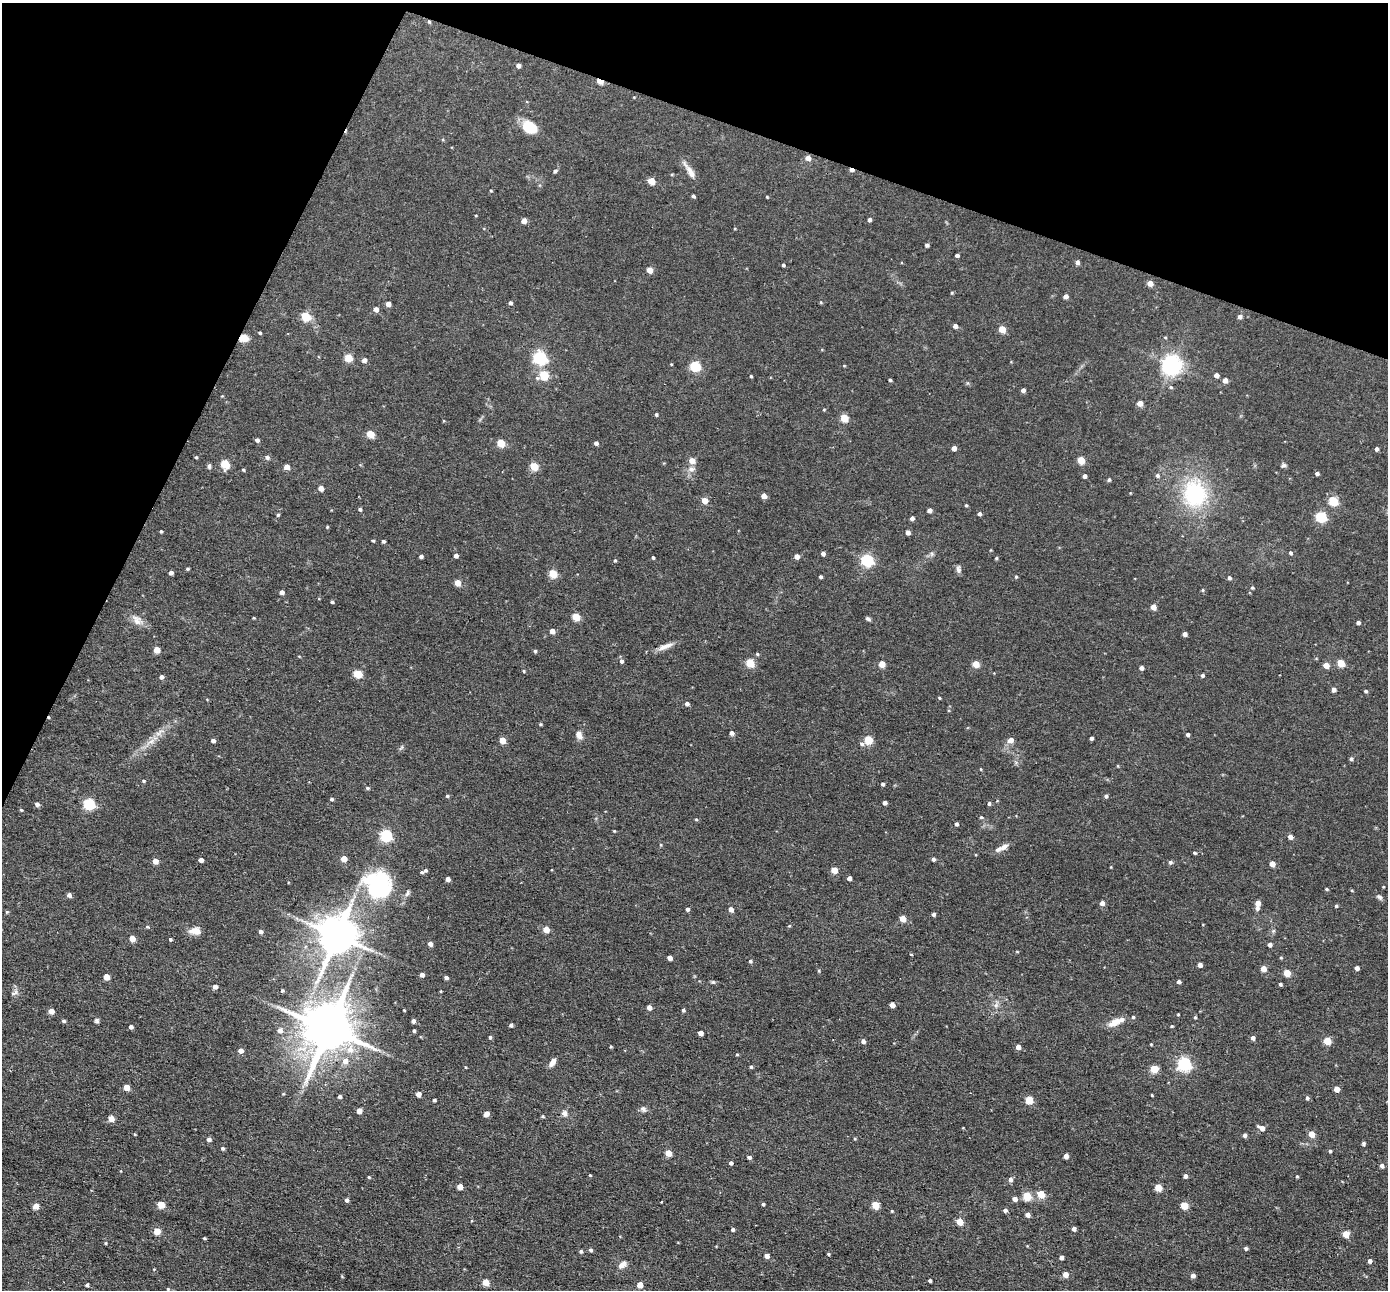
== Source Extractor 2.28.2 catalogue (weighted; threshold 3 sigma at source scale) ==
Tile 2 of 4 x 4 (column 2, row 1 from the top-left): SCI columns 1387-2772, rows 3999-5286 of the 5543 x 5555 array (HDU 1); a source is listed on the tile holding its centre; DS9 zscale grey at full resolution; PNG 1390 x 1292 px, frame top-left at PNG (2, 3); no overlay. Shown black and unused: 19% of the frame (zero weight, under 2 of 3 exposures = <1% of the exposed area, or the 3 px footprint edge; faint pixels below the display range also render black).
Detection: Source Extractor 2.28.2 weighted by HDU 2 'WHT'; one run over the whole footprint, this tile lists its part. Background 0.0581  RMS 0.0075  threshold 0.0338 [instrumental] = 3 sigma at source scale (4.5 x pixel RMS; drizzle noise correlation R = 1.50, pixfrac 1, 0.05/0.05 arcsec/px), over >= 5 px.
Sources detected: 341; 1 inside a brighter object's white glare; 4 cosmic-ray / hot-pixel residue — not listed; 3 inside a brighter listed object's ellipse — not listed separately; the other 333 listed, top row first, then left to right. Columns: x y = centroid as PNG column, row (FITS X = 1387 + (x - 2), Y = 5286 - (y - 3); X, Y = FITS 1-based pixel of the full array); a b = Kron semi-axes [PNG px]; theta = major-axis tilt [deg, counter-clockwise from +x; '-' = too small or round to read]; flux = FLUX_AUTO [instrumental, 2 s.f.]
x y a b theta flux
518 66 4 4 - 2.7
600 81 6 4 -24 11
634 97 4 3 - 0.53
530 127 15 12 -32 18
808 158 5 5 - 5.5
555 171 5 4 - 1.4
690 171 25 6 -57 6.3
651 181 5 4 - 14
491 191 4 3 - 0.69
693 196 4 3 - 1.5
767 197 3 3 - 0.62
869 220 4 4 - 2.3
524 221 4 4 - 5.6
927 245 4 3 - 1.8
957 255 4 3 - 2.1
1077 262 4 4 - 2.7
783 265 4 4 - 1.1
649 270 4 4 - 9.4
1150 283 5 4 - 7.2
952 293 4 4 - 0.74
1066 296 4 4 - 3.5
821 302 4 4 - 0.74
510 303 4 4 - 1.7
388 304 4 4 - 5
376 309 5 5 - 4.1
305 316 5 5 - 29
1240 317 5 5 - 2.6
955 326 5 4 - 2.8
1002 329 5 4 - 14
260 333 4 4 - 1.1
1165 337 5 3 - 0.59
244 338 10 7 6 6.8
540 357 6 6 - 130
348 358 5 5 - 18
364 360 5 5 - 3
671 364 3 3 - 0.51
1171 365 7 7 - 400
695 366 5 5 - 53
844 366 5 3 - 0.61
544 375 6 5 - 29
1216 375 4 4 - 4.2
751 376 3 3 - 0.85
890 380 3 3 - 1.3
1225 380 4 4 - 5
1171 387 5 4 - 1.1
1023 390 4 4 - 3
1140 403 4 4 - 6.5
824 410 4 3 - 0.69
656 414 4 3 - 1.2
844 418 5 4 - 20
370 434 5 5 - 15
257 440 4 4 - 2.1
501 443 5 5 - 21
596 443 4 4 - 2.4
954 448 4 4 - 4.5
1376 449 4 4 - 2.4
196 457 3 3 - 0.82
267 457 6 6 - 1.8
692 460 5 5 - 7.3
1081 460 5 4 - 18
225 464 5 5 - 27
1283 465 7 5 21 1.5
209 466 6 5 - 1.5
534 466 5 5 - 23
287 467 4 4 - 6.2
691 469 10 8 4 3.7
243 470 4 3 - 0.95
1317 473 4 3 - 1.9
1157 475 5 5 - 1.7
1084 476 4 4 - 2.7
1109 480 5 4 - 1.1
321 488 4 4 - 6.1
1195 494 28 24 -80 67
764 496 4 4 - 5.8
704 501 5 4 - 8.3
1333 501 5 5 - 36
966 505 4 3 - 0.87
360 509 4 3 - 1.4
929 510 4 4 - 3.7
979 514 4 4 - 2.1
278 515 4 4 - 1
1321 517 5 5 - 60
912 518 4 4 - 2.5
327 527 4 4 - 0.73
161 531 3 3 - 0.95
908 533 4 4 - 3.8
373 540 4 3 - 0.9
383 541 4 3 - 1.4
1290 553 5 4 - 1.4
823 554 4 4 - 2.4
932 554 6 6 - 1.5
421 556 4 3 - 1.9
456 556 4 4 - 3
797 556 4 4 - 5
653 557 3 3 - 1.2
996 558 4 3 - 0.85
615 560 4 3 - 1
867 560 6 5 - 97
187 569 4 3 - 0.96
958 569 10 6 -83 2.4
171 573 4 4 - 2.4
553 573 5 5 - 27
820 577 3 3 - 1.3
1016 577 5 4 - 0.98
1229 578 4 4 - 1.8
458 583 5 4 - 9.7
1252 588 4 3 - 0.96
1202 590 4 4 - 0.8
282 592 4 4 - 2.4
332 602 3 3 - 1.2
1153 607 4 4 - 7.4
576 617 5 5 - 20
868 619 6 4 -29 1.4
137 620 18 11 -42 6.4
1358 622 4 3 - 2.6
552 631 5 4 - 4.1
1185 634 4 4 - 3.2
665 646 21 6 21 5.8
157 650 5 4 - 9.8
535 651 4 4 - 1.2
757 654 4 4 - 0.96
299 656 4 3 - 0.53
621 661 5 5 - 2.1
750 663 5 5 - 27
1341 663 5 4 - 20
882 664 5 4 - 12
976 664 5 4 - 12
1326 665 5 4 - 7.9
1141 668 4 4 - 2.7
523 671 4 3 - 0.85
358 674 5 5 - 26
1202 675 4 3 - 1.8
161 677 4 4 - 2.5
1333 690 4 4 - 3.5
1366 691 4 3 - 1.2
939 698 4 3 - 0.77
687 704 4 4 - 2.2
540 724 4 3 - 0.83
159 733 17 5 36 5.2
731 733 5 5 - 2.4
1188 734 4 4 - 1.7
579 735 10 7 -68 4.5
1091 738 4 3 - 1.9
213 740 4 4 - 2.1
502 740 5 4 - 11
868 740 5 5 - 26
1011 740 5 5 - 5.6
151 741 15 6 28 5.5
862 744 6 5 - 1.7
401 748 8 4 45 1.2
1351 759 4 4 - 1.8
1118 766 5 3 - 0.56
981 769 4 3 - 0.6
143 781 4 4 - 0.78
882 784 4 3 - 1.4
367 788 5 4 - 1.1
447 796 5 4 - 1.1
1106 796 5 4 - 1.8
331 799 4 3 - 1.2
885 803 4 4 - 3.1
37 804 5 4 - 2.5
89 804 6 5 - 68
989 804 4 4 - 1.6
21 810 4 4 - 0.82
981 817 4 4 - 0.97
696 819 5 3 - 0.77
956 824 3 3 - 1.9
614 831 4 3 - 0.66
386 835 6 5 - 85
1290 837 5 4 - 4.3
661 845 4 4 - 0.71
1004 847 11 6 34 3.8
1194 853 4 3 - 1
344 858 5 4 - 7.7
933 859 4 4 - 1.9
201 860 4 4 - 4.4
155 861 5 4 - 6.4
1170 862 5 5 - 1.5
1272 864 4 4 - 8.4
425 870 5 4 - 1.5
834 870 5 4 - 12
421 872 4 3 - 0.96
849 878 4 4 - 3.2
448 879 4 4 - 3.6
379 886 30 25 -39 75
1326 889 4 3 - 0.86
407 893 10 5 62 1.9
69 895 4 4 - 2.9
1379 897 8 6 -36 1.9
1102 903 4 4 - 4.1
1258 903 4 4 - 5.9
1336 906 4 4 - 1.2
1257 908 6 5 - 2.1
687 909 4 4 - 2
731 909 4 4 - 4.6
7 912 5 4 - 0.85
933 914 4 4 - 1.8
903 918 5 4 - 11
789 926 5 4 - 0.69
147 927 5 4 - 0.96
546 929 5 4 - 9.3
196 931 14 8 -5 7.6
260 932 4 4 - 2.7
337 936 11 10 - 2200
132 938 5 4 - 8.5
170 939 3 3 - 1
430 944 4 4 - 4.1
1270 945 4 4 - 3
1017 952 5 3 - 0.64
911 955 4 3 - 0.57
1281 957 4 4 - 0.78
670 958 4 4 - 4.2
750 961 5 4 - 1.2
1200 965 4 4 - 4.2
1357 968 4 4 - 2.8
1263 969 4 4 - 7.6
819 971 5 3 - 0.78
1287 973 5 4 - 16
422 975 4 4 - 3.2
106 977 5 4 - 9.5
446 977 4 3 - 2.1
713 982 6 5 - 1.1
1179 982 4 4 - 2.1
1280 984 4 3 - 1.3
215 987 5 4 - 3.1
282 990 3 3 - 1.1
440 991 4 3 - 0.64
14 993 11 5 25 2.2
892 1005 4 4 - 5.3
996 1005 8 5 45 2.1
649 1007 4 4 - 5
404 1010 2 2 - 0.59
683 1010 4 4 - 1.4
51 1011 4 4 - 6
1178 1014 4 3 - 0.52
1195 1017 4 3 - 0.88
97 1020 6 6 - 1.5
64 1021 4 3 - 1.3
413 1021 4 4 - 2.5
1116 1022 22 7 25 7.8
511 1025 4 3 - 1.7
1172 1026 4 3 - 0.77
131 1027 4 4 - 2.3
328 1029 15 13 61 4100
280 1030 6 5 - 3.8
414 1031 3 3 - 1.2
700 1033 4 4 - 5
490 1037 4 4 - 1.2
1253 1038 4 4 - 3
863 1041 5 4 - 2.8
1327 1041 5 4 - 18
1151 1044 3 3 - 0.59
611 1047 4 3 - 0.78
1018 1047 4 4 - 4.7
350 1049 10 9 - 6.9
240 1051 5 4 - 4.9
737 1054 4 3 - 0.77
345 1061 6 6 - 5.6
553 1062 9 5 59 4.5
1184 1064 6 6 - 130
751 1067 4 4 - 1
1154 1069 5 5 - 20
126 1087 5 4 - 8
1336 1089 4 4 - 7.8
283 1094 5 3 - 0.62
418 1094 5 4 - 4.8
1152 1095 3 2 - 0.58
339 1096 4 4 - 1.4
1307 1098 5 4 - 1.5
434 1100 3 3 - 1.2
1029 1100 5 5 - 23
643 1109 9 7 -46 2.3
359 1111 4 4 - 6.4
564 1113 8 7 - 2.9
486 1114 5 4 - 4.6
543 1116 4 3 - 0.91
111 1119 5 5 - 7.1
1262 1128 7 4 -29 5.1
134 1134 5 3 - 0.58
1311 1134 5 4 - 10
1245 1135 4 4 - 2.2
855 1138 4 3 - 0.87
209 1139 4 4 - 2.6
1363 1143 4 4 - 1.2
222 1148 4 4 - 1.4
1330 1151 4 4 - 0.95
668 1153 5 4 - 10
1066 1156 4 4 - 4.6
749 1157 5 4 - 1.7
731 1163 4 4 - 2
1382 1166 5 4 - 2.4
590 1175 3 3 - 0.71
1185 1176 4 4 - 2.7
1297 1176 3 3 - 0.96
369 1177 4 3 - 0.87
1010 1179 5 5 - 2.7
460 1186 4 4 - 7.3
1158 1188 5 5 - 16
1041 1194 5 4 - 16
1027 1196 5 5 - 29
1015 1199 5 4 - 4.4
347 1200 5 4 - 1.8
763 1204 4 3 - 1.3
161 1205 5 4 - 15
875 1205 5 5 - 18
1184 1205 5 4 - 21
36 1206 5 4 - 7.8
1005 1210 4 4 - 2.3
892 1211 3 3 - 0.73
1027 1215 4 4 - 3.7
959 1222 5 4 - 13
1074 1229 4 4 - 2.9
733 1230 4 4 - 1.5
157 1231 5 4 - 13
1346 1234 5 4 - 13
204 1238 3 3 - 0.97
105 1243 4 3 - 0.75
1246 1248 4 4 - 1.4
590 1250 4 4 - 1.5
581 1251 5 5 - 1.4
828 1254 4 3 - 0.91
767 1256 5 4 - 4
1061 1257 4 4 - 2.5
1370 1261 4 4 - 2.5
622 1265 13 7 43 4.1
154 1269 3 3 - 0.51
1065 1274 5 4 - 6.8
1193 1275 5 4 - 3.1
930 1280 3 3 - 1.5
485 1282 5 4 - 15
87 1285 4 3 - 1.4
640 1285 4 4 - 9.2
168 1289 4 4 - 0.82
Overlapping masked pixels (flux is a lower limit): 3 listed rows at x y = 600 81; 244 338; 328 1029